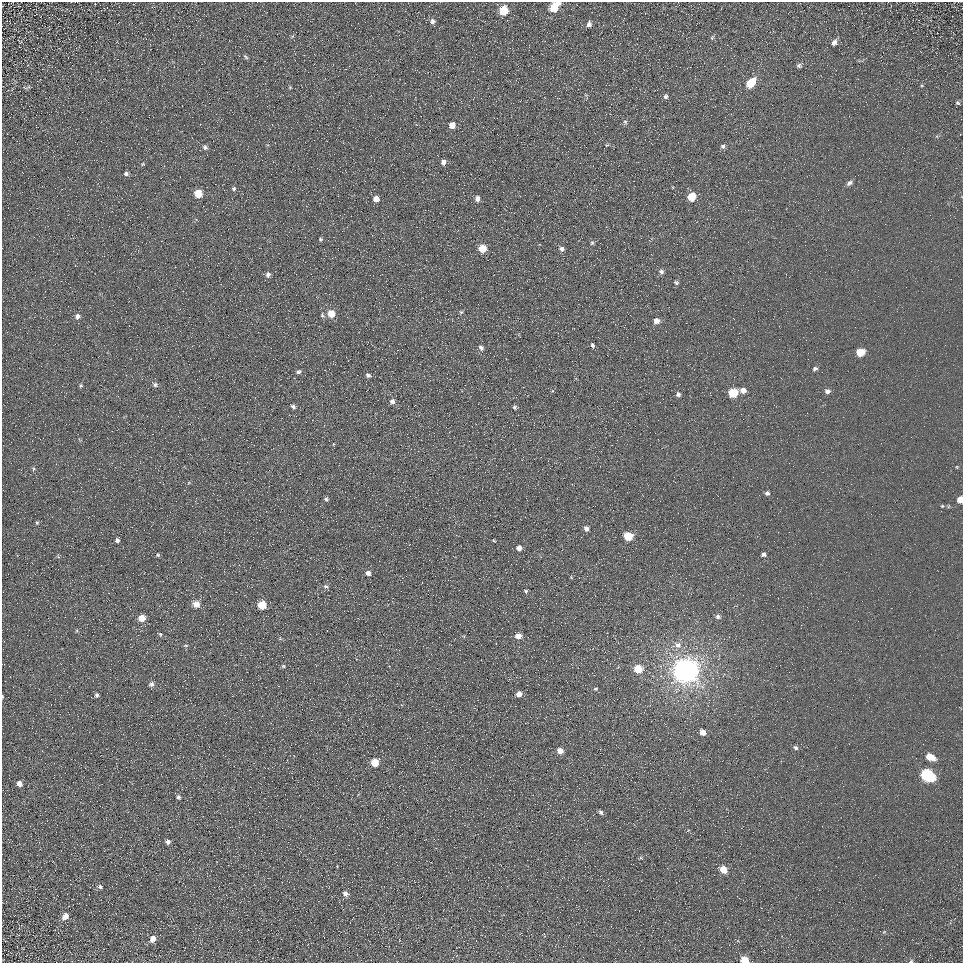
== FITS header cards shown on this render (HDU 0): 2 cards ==
NAXIS1  =                  961
NAXIS2  =                  961

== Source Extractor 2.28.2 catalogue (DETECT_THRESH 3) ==
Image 961 x 961 px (HDU 0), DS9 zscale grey, 1 PNG px = 1 image px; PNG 965 x 965 px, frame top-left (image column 1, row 961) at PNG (2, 2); no overlay
Background 5.45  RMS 7.8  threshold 23.3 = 3 sigma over >= 5 px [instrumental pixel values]
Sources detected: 106; all 106 listed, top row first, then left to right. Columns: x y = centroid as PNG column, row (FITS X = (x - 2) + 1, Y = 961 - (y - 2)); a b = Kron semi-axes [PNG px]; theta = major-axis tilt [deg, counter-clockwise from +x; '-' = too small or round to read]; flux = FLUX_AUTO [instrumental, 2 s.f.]
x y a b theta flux
558 3 5 4 - 1900
554 8 7 6 - 15000
503 11 6 6 - 19000
433 21 6 5 - 1800
589 24 6 5 - 2000
712 38 5 5 - 690
834 42 7 5 51 2300
246 57 8 4 -48 850
799 65 6 5 - 1200
751 83 8 5 51 17000
290 87 6 4 0 490
666 96 5 4 - 1200
958 103 6 5 - 860
625 122 6 5 - 940
452 125 6 5 - 4800
607 145 6 3 18 510
723 146 5 5 - 1300
205 147 6 5 - 1300
443 162 6 5 - 2700
143 164 5 4 - 590
126 174 6 5 - 1200
849 183 8 5 36 1500
234 189 5 5 - 860
198 193 6 5 - 11000
691 197 6 5 - 17000
477 198 5 5 - 2700
376 199 5 5 - 4300
320 239 5 4 - 730
592 243 6 5 - 830
482 248 5 5 - 11000
561 249 6 5 - 1700
661 271 6 6 - 1400
268 274 6 6 - 1700
676 283 6 5 - 1100
461 312 5 5 - 680
331 313 6 6 - 7800
322 315 7 5 -73 890
77 316 6 6 - 2100
656 321 6 5 - 3400
592 345 4 4 - 1200
481 348 7 5 -44 1400
860 352 7 5 15 10000
303 362 2 2 - 270
815 369 6 4 17 1200
298 372 7 5 13 1300
368 375 5 4 - 1200
155 384 8 6 -24 1400
81 386 5 5 - 840
743 390 6 5 - 3300
827 391 6 5 - 2000
733 393 6 6 - 21000
678 394 5 5 - 1300
392 401 6 6 - 1700
293 406 6 4 -24 1400
515 407 5 4 - 880
34 469 6 5 - 830
767 493 5 5 - 1400
326 499 5 4 - 960
960 500 5 5 - 4900
942 506 4 3 - 430
37 523 5 4 - 690
586 528 5 5 - 2000
628 536 6 5 - 18000
117 540 4 4 - 1500
494 541 4 3 - 440
519 548 5 5 - 2600
764 554 6 5 - 1300
158 555 5 4 - 710
368 573 6 5 - 2300
571 577 4 4 - 460
326 586 7 6 - 1300
526 591 5 4 - 730
196 604 5 5 - 5600
262 605 6 5 - 15000
718 616 6 5 - 1300
142 618 5 5 - 7300
160 634 5 4 - 650
518 636 5 5 - 5100
186 645 5 3 - 550
678 645 9 8 - 3000
283 666 5 5 - 650
638 669 6 6 - 12000
686 671 8 8 - 860000
151 684 6 6 - 1600
596 689 5 4 - 690
519 694 5 5 - 3500
97 695 6 5 - 1200
2 696 4 2 - 480
703 732 6 5 - 3700
795 748 6 5 - 1200
560 751 5 5 - 4400
930 757 8 5 -21 7000
375 762 5 5 - 13000
927 775 9 6 -28 59000
19 784 5 5 - 2800
178 797 5 4 - 1100
601 812 5 4 - 1100
168 842 4 4 - 1900
640 858 7 4 0 590
723 869 7 6 - 7000
100 887 6 5 - 1000
345 894 6 5 - 2500
65 916 7 6 - 3400
153 939 7 6 - 3700
744 960 6 5 - 10000
911 961 6 4 29 690
At the frame edge (FLAGS 8, measured only in part): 5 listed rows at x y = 558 3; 960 500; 2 696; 744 960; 911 961